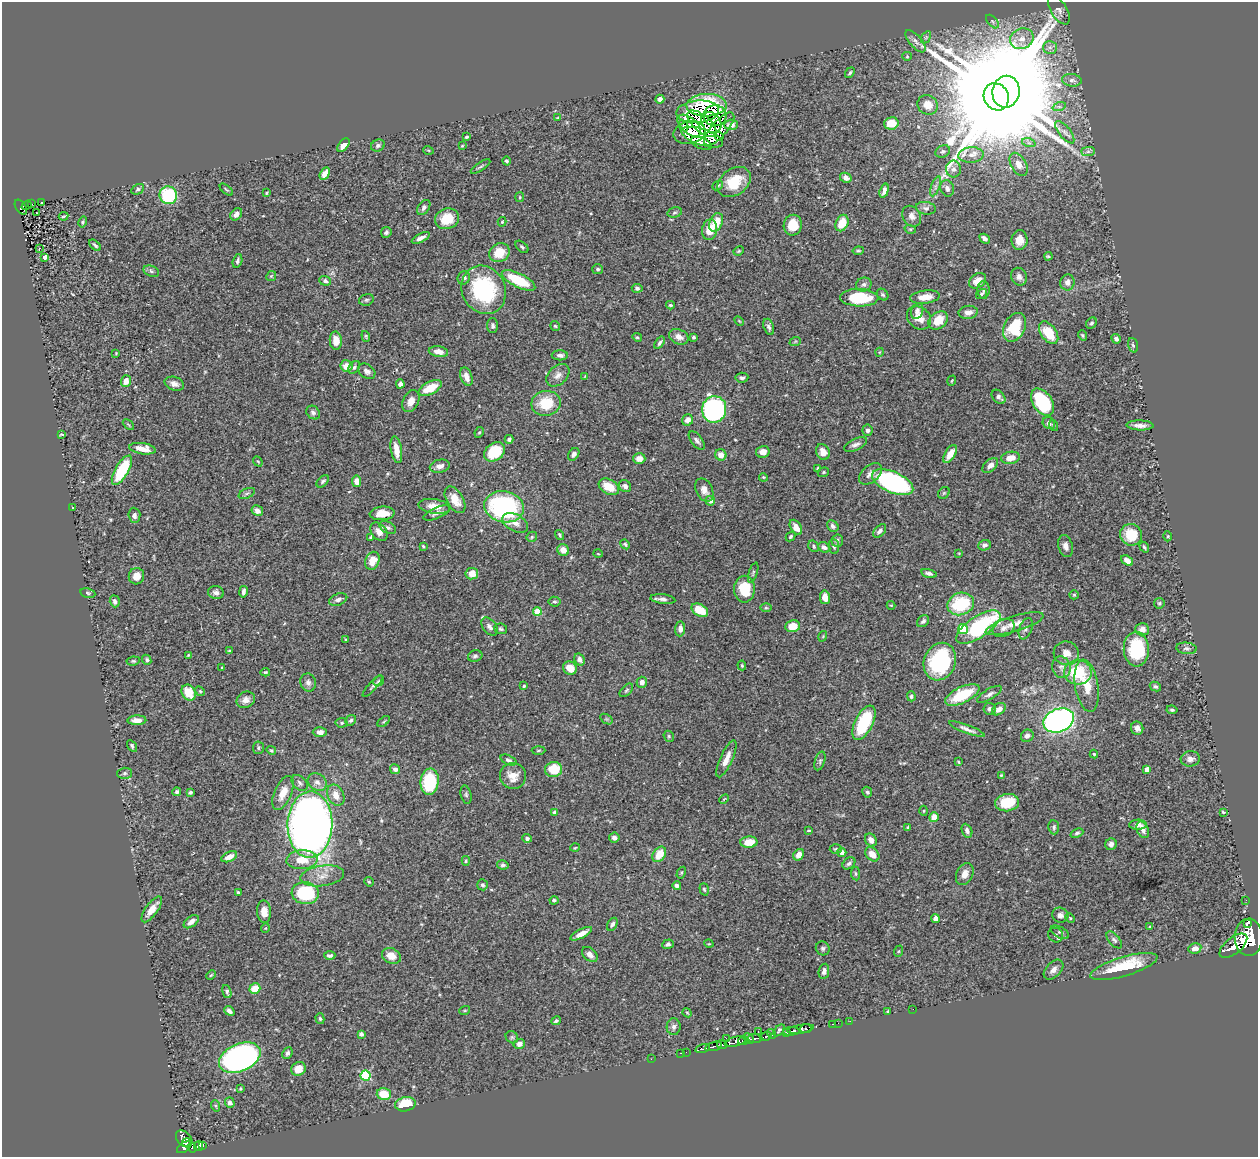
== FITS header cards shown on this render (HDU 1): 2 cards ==
NAXIS1  =                 1256
NAXIS2  =                 1155

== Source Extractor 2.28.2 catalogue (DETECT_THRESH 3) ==
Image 1256 x 1155 px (HDU 1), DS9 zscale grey, 1 PNG px = 1 image px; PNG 1260 x 1159 px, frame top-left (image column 1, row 1155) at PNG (2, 2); each listed source drawn as its Kron ellipse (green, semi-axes under 4 px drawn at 4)
Background 0.455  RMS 0.02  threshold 0.0605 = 3 sigma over >= 5 px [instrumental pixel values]
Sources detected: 444; all 444 listed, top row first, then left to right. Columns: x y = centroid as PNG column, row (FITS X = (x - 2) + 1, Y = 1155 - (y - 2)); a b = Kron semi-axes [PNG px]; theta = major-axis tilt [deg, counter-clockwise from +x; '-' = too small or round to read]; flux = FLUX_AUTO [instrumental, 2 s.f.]
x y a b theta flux
1059 10 16 8 -58 7.2
992 21 8 5 -46 2.7
926 37 6 4 56 2.2
1022 39 12 10 20 14
916 41 14 6 -49 6.4
1050 47 7 6 - 4.5
907 56 5 4 - 1.6
850 73 6 3 52 1.9
1072 80 10 6 -7 5.5
1006 92 16 13 80 40000
996 97 14 12 -60 64000
660 99 4 4 - 5
706 105 20 11 1 44
928 105 10 9 - 16
1059 107 7 4 18 2.4
698 112 21 11 5 13
715 116 11 10 - 11
557 118 4 3 - 1.1
711 123 11 9 -49 8.4
891 123 7 6 - 27
702 124 18 8 -41 22
731 125 7 5 5 6.3
684 126 6 3 -64 4.4
689 126 14 8 -42 2.1
719 129 21 8 48 18
1065 132 13 5 -52 6.3
689 133 16 11 13 20
719 136 4 3 - 3.7
467 137 4 3 - 2.1
702 137 22 8 -19 30
701 143 11 5 -21 12
1029 143 7 4 -18 3
343 145 8 4 51 11
378 145 7 5 24 3.5
462 146 4 3 - 1.2
428 150 5 3 - 1.1
943 151 7 5 30 3.6
1088 151 7 4 0 3.3
971 155 12 7 4 8.6
506 161 4 4 - 2.4
1019 164 12 7 -61 11
480 167 11 3 33 2.2
954 169 8 7 - 4.9
325 174 7 4 60 12
846 178 6 4 -30 7
734 182 18 13 36 41
717 185 6 4 40 2.1
935 186 10 3 69 3.2
947 188 8 6 -69 5.3
138 189 7 5 29 2.7
226 189 8 3 -39 1.8
884 191 7 4 73 6.4
266 193 3 3 - 1.5
168 195 9 8 - 84
520 197 5 4 - 1.5
41 202 3 2 - 1.1
32 204 3 2 - 8.6
27 205 5 3 - 23
21 207 8 5 -57 52
424 207 8 5 54 3.6
926 208 10 6 -8 4.7
675 212 7 5 16 2.5
36 213 2 2 - 1.3
236 214 7 5 50 6.1
64 216 5 2 - 1.6
912 216 11 8 -57 8.3
447 219 12 10 20 33
83 222 5 4 - 2.1
502 222 5 3 - 1.6
716 222 10 6 66 26
842 223 8 6 65 26
793 225 10 9 - 30
910 229 6 3 -17 1.6
710 230 10 7 80 22
386 232 5 5 - 3.5
421 238 10 4 27 6.3
985 239 5 4 - 4.4
1019 240 10 8 89 13
95 245 7 3 -42 2.4
522 247 7 4 -40 2.7
39 248 2 2 - 0.83
739 251 5 3 - 1.7
858 251 5 3 - 1.9
499 253 10 9 - 26
1048 256 4 2 - 1.6
45 257 4 4 - 4.6
237 261 7 4 73 3.1
598 269 5 5 - 2.5
151 271 8 5 -21 3.2
271 276 5 4 - 1.6
1019 277 9 7 -67 6.3
464 278 7 6 - 5.1
519 280 18 7 -26 57
325 281 6 4 -22 4.1
978 281 9 7 33 15
1067 282 8 7 - 6.4
864 284 8 6 25 4.7
637 288 5 4 - 3.2
484 290 25 21 -62 130
984 290 8 6 90 3.7
981 294 6 4 34 2.1
883 295 6 5 - 2.5
925 297 15 6 7 16
859 298 19 8 -2 72
366 300 7 5 14 2.6
670 305 4 3 - 1.8
917 311 8 6 68 4.8
968 312 9 6 10 8.5
919 318 13 10 -38 16
938 320 10 8 39 27
739 321 6 3 -45 1.3
1091 323 6 5 - 2.6
493 326 7 5 -89 3.6
555 326 5 5 - 2
769 327 8 5 -70 3.7
1014 327 15 10 64 54
1049 333 13 7 -54 42
1083 335 5 4 - 1.9
366 336 5 4 - 1.7
637 337 5 3 - 1.9
679 337 10 7 -23 12
693 337 3 3 - 2.1
1116 339 5 4 - 4.9
336 341 9 6 -86 14
795 342 6 3 20 1.3
660 343 7 4 54 2.9
1133 345 7 4 -73 3
438 352 10 5 -8 9.5
880 352 4 3 - 1
116 353 4 3 - 1.1
560 355 8 5 -1 5.4
346 366 6 5 - 13
354 367 7 5 53 3.1
367 371 9 6 -38 5.6
558 375 13 9 42 8.8
585 376 4 2 - 0.83
466 377 9 5 -69 11
742 378 6 5 - 2.9
126 381 6 5 - 12
952 381 5 3 - 1.4
174 384 10 6 -18 8.1
400 384 4 4 - 6.6
430 388 12 6 26 32
999 397 8 5 -47 4.6
411 401 11 7 64 11
1042 402 15 9 -56 100
546 403 15 12 11 43
714 409 13 12 - 300
313 413 7 6 - 4.2
688 420 6 5 - 10
1049 423 6 5 - 5.9
128 425 6 4 -45 1.7
1053 425 5 3 - 1.4
1140 425 13 5 -2 7.6
868 430 6 5 - 3.4
479 432 5 4 - 1.8
61 434 4 3 - 1.6
509 439 4 3 - 3.1
697 440 11 5 -52 4.8
856 445 12 5 24 5.7
142 449 13 5 -9 15
396 450 14 5 -81 17
494 452 11 8 37 42
763 452 7 6 - 9.4
823 452 8 6 -60 10
574 454 7 5 53 4.7
950 454 10 5 58 16
721 455 6 5 - 13
1010 458 9 6 9 15
639 459 6 5 - 7.9
258 461 5 4 - 1.4
990 465 9 5 44 8
440 466 10 6 12 8.3
818 469 4 3 - 2.6
122 470 16 6 59 73
823 472 6 4 22 2
870 474 13 8 40 8.4
763 477 4 3 - 1.2
323 481 7 4 45 2.8
357 481 6 4 -83 11
893 482 22 10 -23 270
625 486 6 5 - 5.5
609 487 11 7 -31 26
704 490 12 8 -64 9
247 493 9 5 23 3.2
944 493 6 5 - 2.1
455 500 15 8 -58 19
710 501 5 4 - 9
434 506 16 7 -8 16
504 507 20 15 -10 190
73 508 3 2 - 1.5
257 511 6 5 - 9.7
382 513 12 6 4 16
437 513 14 5 24 5.5
134 515 8 6 -87 5.1
515 523 14 8 -29 11
833 526 6 5 - 4
388 527 9 5 -29 3.8
796 527 8 5 -58 11
880 531 8 5 45 5.2
379 532 10 7 -51 11
559 535 5 3 - 2
1131 535 11 10 - 38
791 536 5 4 - 2.3
1168 536 5 3 - 1.3
371 537 3 3 - 1.6
532 537 6 4 47 1.9
837 541 6 6 - 3.1
625 544 5 4 - 2.2
985 545 6 5 - 4.3
423 546 4 3 - 1.6
814 546 6 5 - 2.2
834 546 7 5 -84 3.1
1066 546 11 7 -75 7.2
824 547 6 5 - 4.9
1144 547 6 3 -56 2.1
563 550 6 5 - 11
959 553 3 2 - 0.94
598 554 4 3 - 1.1
372 561 9 7 69 19
1127 561 6 4 -38 9.6
753 573 10 3 72 2.4
929 573 8 4 -15 4.5
472 574 6 5 - 15
136 576 8 7 - 13
744 589 13 10 90 46
216 592 8 6 -12 5
243 592 6 3 79 3.6
88 593 7 5 -12 2.3
1074 595 5 4 - 1.6
825 597 7 5 -77 15
338 599 9 5 21 5.3
663 599 12 4 -6 5.2
115 601 6 5 - 4.3
555 602 6 5 - 2.8
1159 603 5 5 - 2
961 604 13 11 21 80
891 605 4 4 - 1.3
766 608 6 4 -1 1.7
700 610 9 5 -31 36
537 611 4 4 - 39
923 621 7 5 42 3.6
1015 624 30 8 17 17
793 626 7 6 - 20
489 627 10 6 -52 5.5
978 627 25 10 33 150
1003 628 12 8 25 7.6
501 629 6 5 - 2.6
680 629 7 5 86 7.2
963 629 5 5 - 47
1026 629 11 6 69 4.7
1142 629 7 6 - 9.4
823 636 5 3 - 1.1
345 639 3 2 - 1.2
1186 648 10 5 -6 3.8
1136 649 17 12 -87 87
229 651 4 3 - 1.4
1066 653 12 12 - 12
188 655 4 3 - 1.2
475 656 7 5 19 3.1
579 659 6 5 - 6.2
147 660 5 4 - 2.6
133 661 7 4 8 2.1
940 662 19 15 68 130
742 665 5 4 - 1.7
1061 667 11 9 -73 7.4
222 668 4 2 - 1.7
570 668 7 6 - 16
265 672 5 4 - 1.7
1078 672 14 12 -3 60
379 681 6 4 38 2.8
308 682 9 8 - 5.4
642 682 5 5 - 7.6
372 686 14 4 48 3.4
524 686 3 3 - 2.1
1087 686 26 11 -81 32
1155 686 6 4 -28 2.8
626 690 8 5 45 2.4
200 691 5 4 - 1.7
189 693 8 6 -60 26
989 694 14 5 30 5.1
962 695 18 8 26 56
911 696 5 4 - 2.7
246 700 9 7 32 8.2
989 709 6 6 - 3.7
999 709 7 5 37 9.5
1172 710 5 3 - 2.2
606 719 7 4 -33 2.5
137 720 9 5 1 11
351 720 6 5 - 2.7
1059 720 16 11 22 470
384 722 7 3 39 1.6
342 723 6 4 4 2.3
864 723 19 9 63 80
1137 728 7 6 - 6.8
967 729 19 4 -21 6.6
320 732 7 4 1 7.5
669 736 6 5 - 1.9
1027 736 6 6 - 5.3
132 746 6 3 -57 2.5
258 748 6 5 - 2.6
271 750 5 4 - 1.6
538 750 7 3 2 1.8
1094 754 4 4 - 1.5
726 759 20 6 66 12
1190 759 9 7 6 7.2
508 760 8 4 -24 3.2
820 761 10 5 73 3.1
958 762 4 3 - 1.4
395 769 5 5 - 6
554 769 8 7 - 39
1147 769 4 4 - 15
125 773 7 5 2 3
1001 775 4 3 - 1.3
513 776 13 13 - 18
317 782 10 8 -36 7.5
430 782 13 9 83 92
300 783 9 6 -43 4.2
177 792 4 4 - 3
190 792 4 3 - 2.7
867 792 5 4 - 2.6
283 793 18 8 67 18
336 795 11 8 -64 13
466 795 9 5 -76 2.7
724 799 5 3 - 1.3
1007 803 12 8 8 43
924 811 5 3 - 1.3
555 812 4 4 - 8
1223 812 4 3 - 1.5
934 817 5 4 - 15
310 825 33 22 88 1200
1138 825 9 5 2 6.8
907 827 3 2 - 1.2
1054 827 7 5 -83 3.1
809 830 4 2 - 1.5
1143 830 8 5 -64 6.2
967 831 7 5 -66 4.3
1077 833 6 4 23 2.8
527 838 4 4 - 3
614 838 5 5 - 6
871 840 7 5 -62 9.3
749 842 8 5 4 20
1111 844 6 5 - 5.4
575 848 5 3 - 1.2
836 849 6 4 1 2.1
842 852 4 4 - 7.7
659 854 8 6 56 24
872 854 8 6 -46 15
799 855 6 5 - 9.8
229 857 8 5 24 10
302 860 15 9 3 26
466 861 5 4 - 1.9
849 863 7 5 41 4
503 865 5 4 - 3
681 873 6 4 59 1.8
856 874 7 4 -84 2.1
965 874 11 8 64 9.9
322 876 22 10 8 18
369 882 5 4 - 1.7
483 885 5 5 - 2.8
677 886 4 4 - 3.2
704 889 6 4 -72 2.2
238 893 4 3 - 3.2
305 893 13 11 -4 95
554 900 4 3 - 2.5
1246 900 2 2 - 6.2
152 909 15 6 54 15
264 912 11 7 -87 13
1060 915 8 7 - 6.1
935 918 4 4 - 8.2
1070 918 5 3 - 1.4
191 922 9 5 37 7.5
1247 923 3 2 - 200
612 924 7 4 59 3.9
1150 927 4 4 - 1.3
265 928 4 4 - 1.3
1060 932 10 5 -30 3.6
581 934 12 4 28 11
1056 935 8 7 - 3.8
1249 937 19 14 -89 1200
1114 940 10 5 -48 3.5
668 944 6 4 18 3.4
709 944 5 3 - 1.1
1233 946 16 8 39 2000
823 948 7 6 - 3.4
1195 948 6 5 - 7.7
899 951 6 4 70 1.4
590 954 9 6 -43 7.7
330 955 6 3 2 3.3
391 956 10 7 -27 15
1124 966 35 9 16 60
1053 970 12 7 46 8.3
824 971 8 5 79 5.2
211 975 5 3 - 1.6
255 988 5 5 - 23
227 992 7 4 -75 3
913 1009 2 2 - 4.3
465 1010 5 3 - 1.4
229 1011 5 3 - 4.7
888 1012 4 3 - 2.6
687 1013 5 4 - 1.5
320 1019 5 4 - 2.3
556 1021 5 3 - 2.3
850 1021 2 2 - 5.5
838 1023 2 2 - 5.9
832 1024 2 2 - 7.4
674 1027 8 7 - 4.7
801 1029 13 4 9 570
806 1029 6 3 7 180
779 1030 7 4 46 160
758 1031 2 2 - 52
791 1031 8 4 3 440
786 1033 3 3 - 97
361 1034 4 4 - 4.2
772 1034 5 4 - 160
766 1036 6 3 15 280
512 1037 7 5 -43 2.4
726 1038 2 2 - 42
749 1038 6 4 -45 150
755 1038 7 4 -3 210
735 1041 11 4 13 1000
743 1041 6 3 13 85
519 1044 6 5 - 7.1
722 1045 5 3 - 200
713 1046 9 3 15 470
702 1049 7 3 13 190
686 1052 2 2 - 6.7
287 1053 6 5 - 3.2
681 1053 3 2 - 8.7
240 1058 22 13 23 630
651 1059 2 2 - 4.5
298 1069 7 6 - 17
365 1076 5 5 - 100
240 1089 4 3 - 1.4
384 1094 7 6 - 30
230 1103 5 5 - 4.9
405 1104 10 7 11 34
216 1106 6 3 -71 1.6
184 1139 10 7 -47 280
186 1143 4 3 - 120
198 1146 5 4 - 85
203 1146 4 3 - 14
184 1147 8 4 33 270
192 1148 5 3 - 69